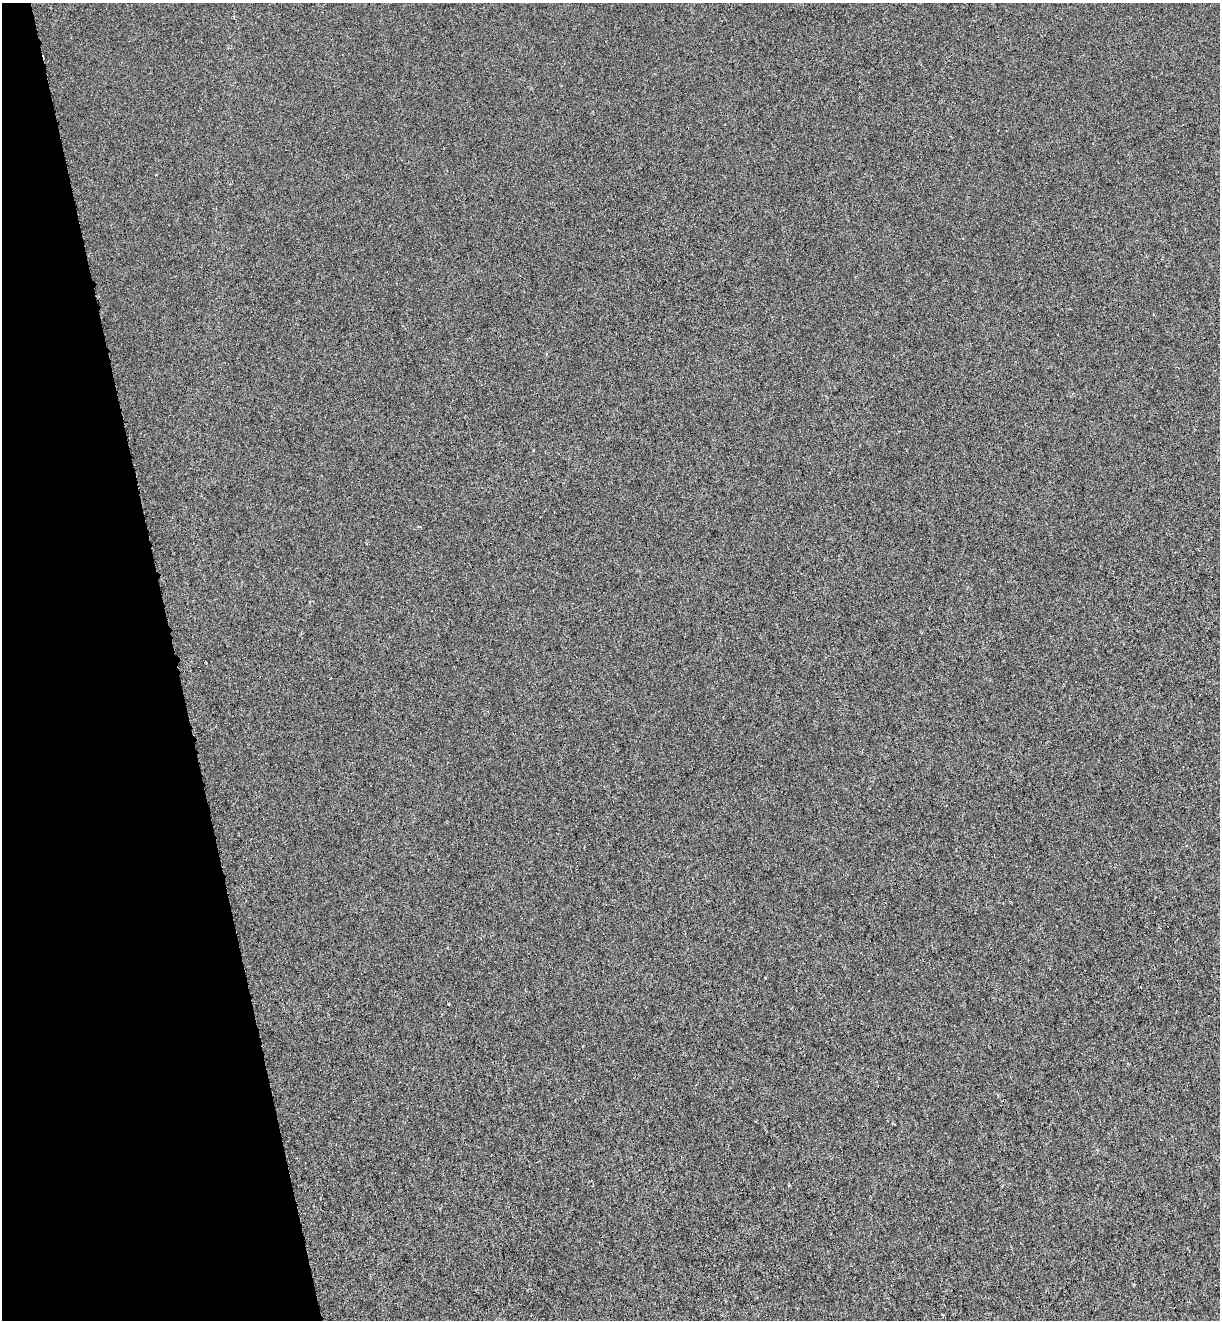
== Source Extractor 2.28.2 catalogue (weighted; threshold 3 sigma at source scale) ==
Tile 5 of 4 x 4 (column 1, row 2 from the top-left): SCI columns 113-1330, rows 2660-3977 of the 5042 x 5323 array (HDU 1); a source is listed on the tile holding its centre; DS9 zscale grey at full resolution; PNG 1222 x 1322 px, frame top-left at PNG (2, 3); no overlay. Shown black and unused: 14% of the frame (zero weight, under 3 of 6 exposures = <1% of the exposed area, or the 3 px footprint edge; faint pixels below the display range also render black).
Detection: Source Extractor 2.28.2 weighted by HDU 2 'WHT'; one run over the whole footprint, this tile lists its part. Background 6.84e-04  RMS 0.0015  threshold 0.0062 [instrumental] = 3 sigma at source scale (4.09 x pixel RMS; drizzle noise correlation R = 1.36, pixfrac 0.8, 0.0396/0.0396 arcsec/px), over >= 5 px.
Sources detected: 5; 2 cosmic-ray / hot-pixel residue — not listed; the other 3 listed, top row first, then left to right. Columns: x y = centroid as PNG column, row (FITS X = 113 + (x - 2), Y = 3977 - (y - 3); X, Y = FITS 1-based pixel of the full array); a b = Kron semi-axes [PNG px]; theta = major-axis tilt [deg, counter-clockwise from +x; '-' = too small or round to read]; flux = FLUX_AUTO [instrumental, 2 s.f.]
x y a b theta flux
310 602 4 3 - 0.11
449 1004 3 2 - 0.095
789 1185 4 4 - 0.098